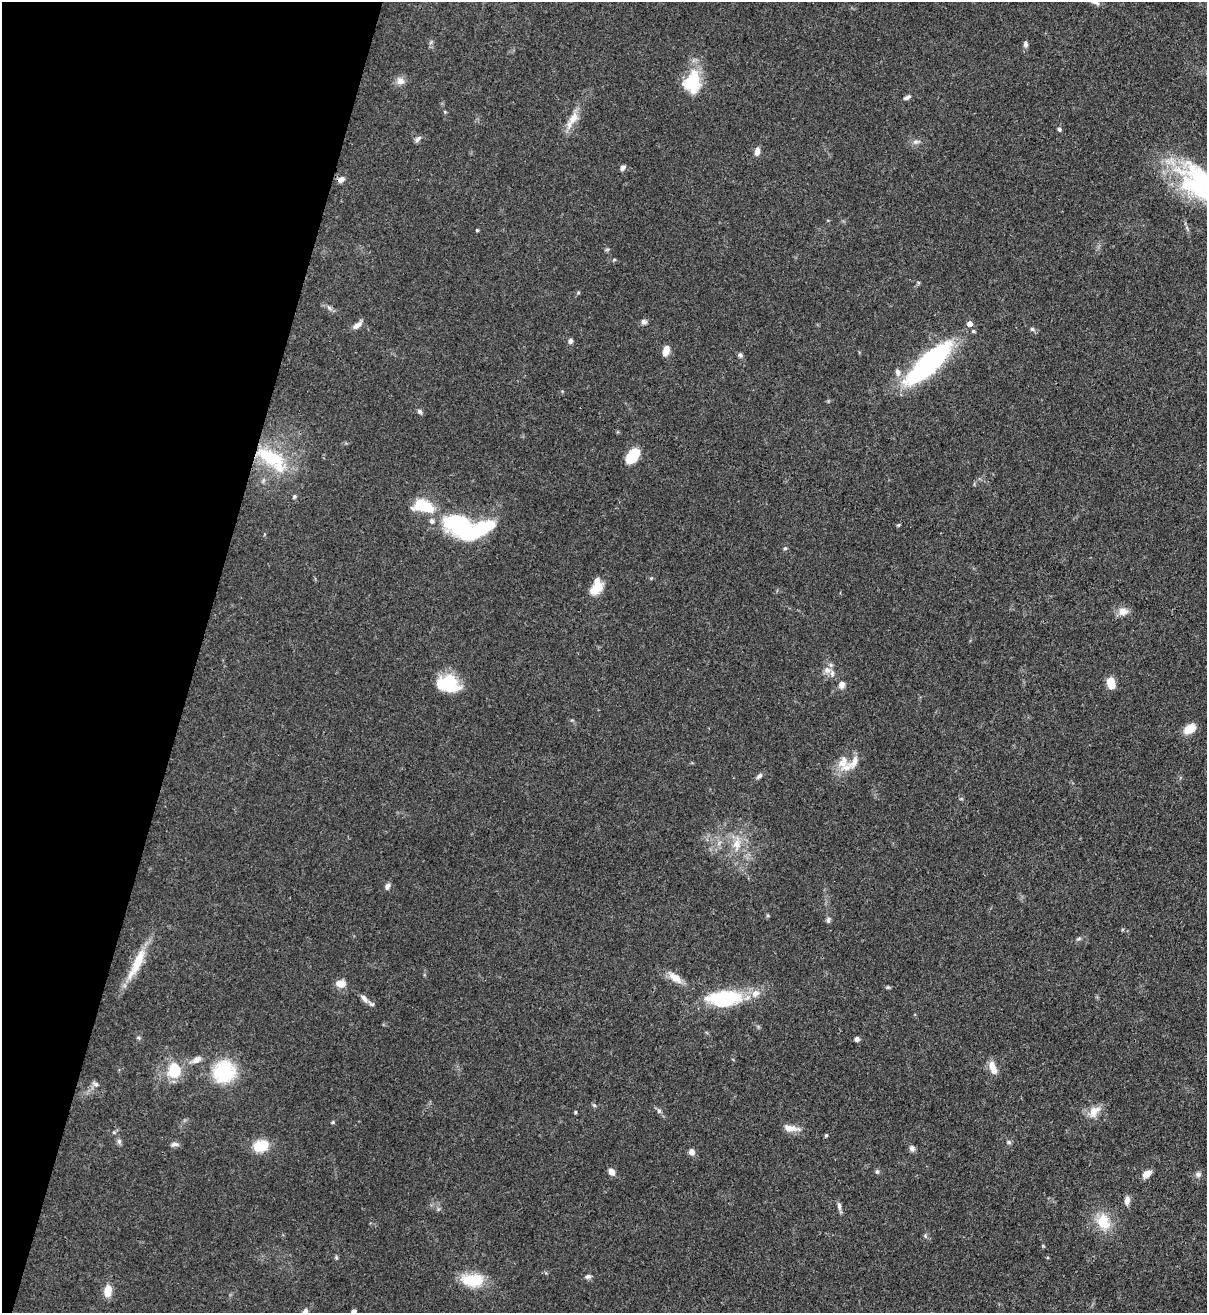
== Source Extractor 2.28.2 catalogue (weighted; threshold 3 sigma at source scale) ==
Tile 9 of 4 x 4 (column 1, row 3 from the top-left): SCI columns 226-1430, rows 1342-2652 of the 5389 x 5307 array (HDU 1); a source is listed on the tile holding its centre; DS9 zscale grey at full resolution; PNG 1209 x 1315 px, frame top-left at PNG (2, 2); no overlay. Shown black and unused: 16% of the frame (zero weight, under 3 of 4 exposures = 7% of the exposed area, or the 3 px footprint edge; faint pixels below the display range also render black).
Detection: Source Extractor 2.28.2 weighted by HDU 2 'WHT'; one run over the whole footprint, this tile lists its part. Background 0.0823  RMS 0.0039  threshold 0.0174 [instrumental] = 3 sigma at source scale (4.5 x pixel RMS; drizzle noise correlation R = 1.50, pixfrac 1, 0.05/0.05 arcsec/px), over >= 5 px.
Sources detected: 97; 4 inside a brighter object's white glare — not listed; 5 inside a brighter listed object's ellipse — not listed separately; the other 88 listed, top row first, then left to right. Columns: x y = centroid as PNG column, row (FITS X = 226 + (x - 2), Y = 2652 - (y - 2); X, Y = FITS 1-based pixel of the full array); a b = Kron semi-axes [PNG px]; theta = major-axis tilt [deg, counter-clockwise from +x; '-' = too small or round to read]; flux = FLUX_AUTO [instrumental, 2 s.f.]
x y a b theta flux
1025 44 8 5 -85 1.2
400 81 11 10 - 2.4
692 82 24 18 83 17
907 97 11 5 29 1
572 119 30 9 59 5.5
1059 129 5 4 - 0.77
418 139 11 5 45 1.1
916 142 8 6 19 1.2
757 151 10 6 78 2.1
623 167 8 6 40 1.1
341 179 9 6 30 1.8
1200 184 55 32 -40 56
477 230 4 3 - 0.4
614 260 5 3 - 0.4
578 293 5 3 - 0.46
329 308 7 6 - 1
644 322 7 7 - 1.2
969 324 5 5 - 2.6
357 325 14 6 32 2.2
1032 329 5 5 - 0.73
973 331 5 4 - 0.63
570 341 7 5 78 1.1
666 351 11 6 76 3.6
740 355 7 6 - 0.93
928 363 52 16 43 74
898 372 10 7 -75 1.9
420 411 7 6 - 0.98
633 456 14 9 53 13
271 458 51 20 -37 24
294 497 6 5 - 0.66
423 506 23 12 -13 15
432 521 6 6 - 1.3
898 525 6 4 88 0.46
462 528 32 18 -56 35
785 548 5 4 - 0.65
597 588 19 12 45 6.2
1123 611 12 9 1 3.4
827 670 9 8 - 2.4
1110 681 5 5 - 10
450 684 21 17 -62 17
842 684 9 7 70 2.1
1190 729 14 9 32 5.7
843 762 21 12 73 5.5
759 776 10 5 45 1.2
737 844 15 11 76 5.4
387 886 9 6 73 1.4
828 920 8 5 88 0.99
1079 939 7 4 20 0.74
138 962 42 11 66 12
675 978 19 9 -35 4.4
341 983 9 7 -2 4.9
888 987 7 4 0 0.55
364 998 13 7 -49 2.2
724 998 42 18 5 27
139 1038 6 4 -45 0.62
857 1039 5 5 - 1.2
196 1060 15 8 25 2.6
993 1067 17 7 -68 4.1
174 1071 17 14 82 11
224 1072 26 24 27 23
95 1084 9 5 -25 1.1
594 1105 6 4 -18 0.53
659 1111 7 5 -44 0.88
1094 1111 18 11 48 4.7
575 1112 4 4 - 0.45
333 1122 5 4 - 0.48
790 1128 21 7 -10 3.4
826 1135 5 4 - 0.48
119 1141 8 6 -70 0.98
1009 1142 7 5 -22 0.74
174 1144 10 5 4 1.3
261 1146 15 11 10 10
912 1148 8 7 - 1.3
692 1152 6 6 - 2.3
612 1172 8 6 -54 2.5
877 1172 6 5 - 0.67
1147 1174 10 7 32 3.5
1198 1174 8 7 - 1.3
1127 1200 9 6 81 2.3
839 1206 12 5 -79 1.3
1103 1221 21 16 -71 10
925 1236 6 4 -89 0.62
336 1257 6 5 - 0.56
588 1276 8 6 21 1.1
472 1280 29 15 -1 13
107 1291 13 8 83 5.1
305 1311 6 6 - 1.3
353 1312 5 5 - 1.4
Overlapping masked pixels (flux is a lower limit): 1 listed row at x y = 271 458
Isophote crosses this tile's border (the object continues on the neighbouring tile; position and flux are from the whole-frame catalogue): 3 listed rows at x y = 1200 184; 305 1311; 353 1312